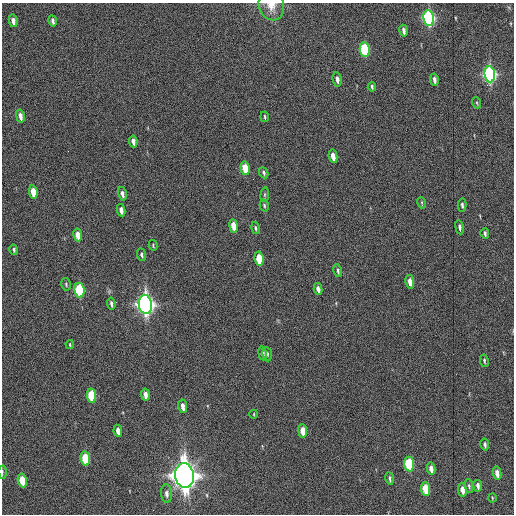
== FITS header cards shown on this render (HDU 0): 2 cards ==
NAXIS1  =                  512
NAXIS2  =                  512

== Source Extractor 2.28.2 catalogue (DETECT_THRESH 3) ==
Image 512 x 512 px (HDU 0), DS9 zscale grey, 1 PNG px = 1 image px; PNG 516 x 516 px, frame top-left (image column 1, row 512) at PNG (2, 3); each listed source drawn as its Kron ellipse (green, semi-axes under 4 px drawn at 4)
Background 1260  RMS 33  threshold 99.3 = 3 sigma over >= 5 px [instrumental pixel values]
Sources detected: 65; all 65 listed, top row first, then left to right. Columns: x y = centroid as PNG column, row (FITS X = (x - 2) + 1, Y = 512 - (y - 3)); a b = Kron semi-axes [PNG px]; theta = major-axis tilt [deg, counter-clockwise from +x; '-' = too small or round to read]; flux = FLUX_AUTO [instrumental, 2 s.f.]
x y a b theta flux
271 6 15 12 -67 2.3e+04
429 18 8 5 -82 5.3e+05
13 21 6 4 -77 1.2e+04
53 21 5 3 - 6.4e+03
404 31 6 3 -80 7.4e+03
365 49 7 5 -82 1.8e+05
490 74 8 5 -83 7.5e+05
337 79 7 4 -81 9.4e+03
434 80 6 3 -79 8.0e+03
372 87 5 3 - 4.1e+03
477 103 5 3 - 2.5e+03
20 116 6 4 -78 1.1e+04
265 117 5 3 - 2.8e+03
133 141 6 4 -82 9.8e+03
333 156 7 4 -80 1.8e+04
245 168 7 4 -80 4.7e+04
264 173 6 4 -64 4.3e+03
33 192 7 4 -81 3.5e+04
122 194 7 4 -77 8.7e+03
265 195 7 3 82 3.1e+03
422 203 6 3 -72 2.4e+03
264 205 6 4 -75 3.6e+03
462 205 6 3 -87 4.7e+03
121 210 6 3 -79 1.1e+04
234 226 7 4 -81 3.1e+04
459 227 7 4 -80 6.2e+03
255 228 6 4 -77 3.7e+03
485 233 5 3 - 4.9e+03
78 235 7 4 -80 2.0e+04
153 245 5 4 - 2.5e+03
14 250 5 3 - 3.5e+03
141 255 6 4 -67 4.4e+03
259 259 7 4 -83 5.6e+04
338 270 6 4 -74 4.1e+03
410 282 7 4 -80 1.7e+04
66 284 6 4 -75 3.5e+03
318 289 6 3 -77 1.0e+04
79 290 7 5 -81 1.8e+05
111 303 6 3 -81 5.5e+03
145 304 9 6 -83 1.5e+06
70 344 4 3 - 2.5e+03
262 353 7 4 -82 9.9e+03
267 354 7 4 -82 3.5e+03
484 361 6 3 -79 3.6e+03
145 395 6 4 -81 1.3e+04
92 396 7 4 -81 1.0e+05
183 406 7 4 -80 1.2e+04
254 414 4 2 - 1.6e+03
118 431 6 4 -81 1.3e+04
303 431 6 4 -83 2.8e+04
485 444 6 4 -80 5.8e+03
85 458 7 4 -81 7.7e+04
409 464 7 5 -84 1.4e+05
431 469 6 4 -80 1.3e+04
2 472 6 3 89 2.8e+03
497 473 6 4 -80 1.4e+04
184 475 12 9 -84 3.0e+06
390 478 6 3 -80 4.6e+03
22 480 7 4 -81 4.7e+04
469 486 7 4 -81 3.5e+03
478 486 6 3 -82 7.5e+03
426 489 7 4 -83 5.6e+04
462 490 7 4 -83 1.7e+04
166 494 9 5 -85 7.8e+03
492 498 4 3 - 1.8e+03
At the frame edge (FLAGS 8, measured only in part): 2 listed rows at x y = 271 6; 2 472

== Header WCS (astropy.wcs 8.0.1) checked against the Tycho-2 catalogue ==
Header WCS as astropy/WCSLIB reads it (applying the file's SIP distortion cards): RA---TAN-SIP/DEC--TAN-SIP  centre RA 10:17:12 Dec +75:20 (154.30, +75.33 deg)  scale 1.85 arcsec/px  FOV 15.8' x 15.8'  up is -179 deg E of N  parity normal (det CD < 0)
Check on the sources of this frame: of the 60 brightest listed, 5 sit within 2.3 arcsec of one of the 5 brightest Tycho-2 stars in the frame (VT <= 12.25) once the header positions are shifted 0.83 arcsec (0.43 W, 0.71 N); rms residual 0.76 arcsec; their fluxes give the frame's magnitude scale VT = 25.49 - 2.5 log10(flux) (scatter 0.40 mag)
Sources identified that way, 5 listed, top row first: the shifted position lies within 2.3 arcsec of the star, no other Tycho-2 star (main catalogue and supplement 1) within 4.6 arcsec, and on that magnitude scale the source's flux lands within +1.5 / -3 mag of the star's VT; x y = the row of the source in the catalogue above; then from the Tycho-2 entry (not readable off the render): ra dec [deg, ICRS J2000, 3 dp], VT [Tycho-2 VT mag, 2 dp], TYC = Tycho-2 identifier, HIP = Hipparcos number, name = IAU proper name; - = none
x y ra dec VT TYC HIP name
429 18 154.632 +75.207 11.59 4542-498-1 - -
365 49 154.505 +75.224 12.25 4542-482-1 - -
490 74 154.759 +75.235 11.19 4542-533-1 - -
145 304 154.074 +75.358 10.05 4542-132-1 - -
184 475 154.161 +75.446 8.69 4542-475-1 50326 -